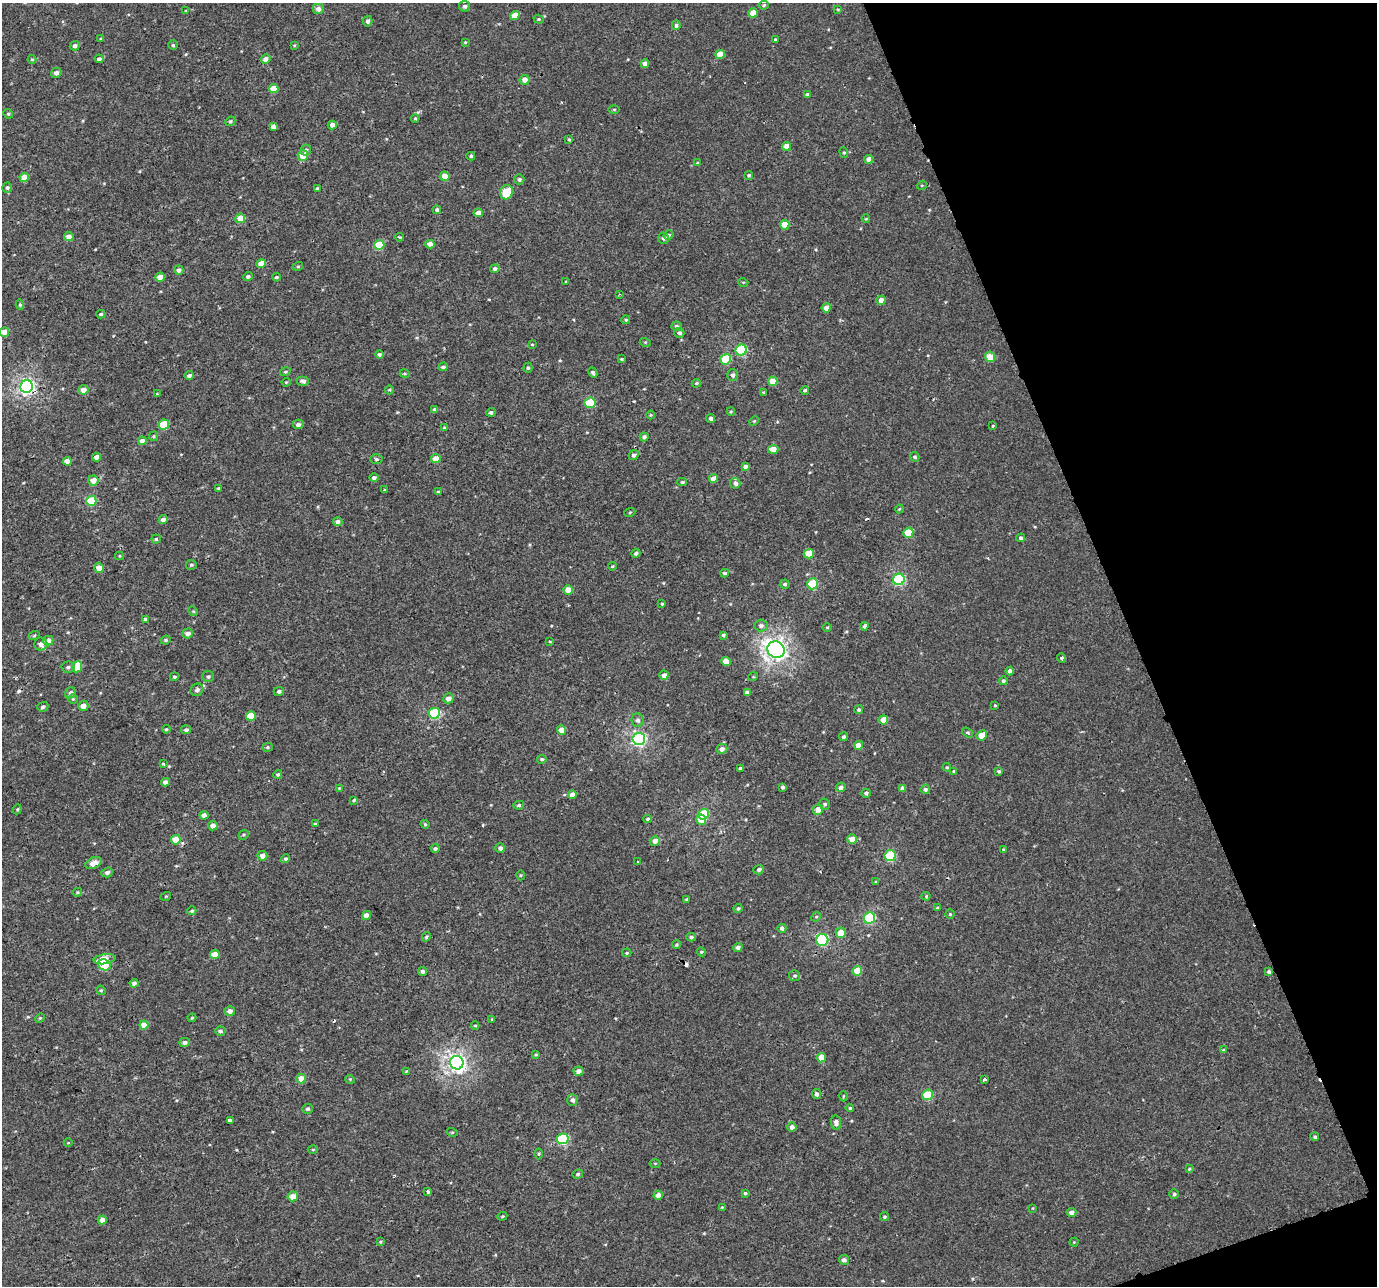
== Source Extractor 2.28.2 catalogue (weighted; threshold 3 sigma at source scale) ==
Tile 12 of 4 x 4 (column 4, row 3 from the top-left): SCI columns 4129-5503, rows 1364-2647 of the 5568 x 5368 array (HDU 1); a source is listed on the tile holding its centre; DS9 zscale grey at full resolution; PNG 1379 x 1288 px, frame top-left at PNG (2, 3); each listed source drawn as its Kron ellipse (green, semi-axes under 4 px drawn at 4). Shown black and unused: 18% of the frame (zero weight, under 2 of 3 exposures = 3% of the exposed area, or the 3 px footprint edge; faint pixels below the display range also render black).
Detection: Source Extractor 2.28.2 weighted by HDU 2 'WHT'; one run over the whole footprint, this tile lists its part. Background 5.10e-04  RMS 0.0032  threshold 0.0145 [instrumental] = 3 sigma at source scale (4.5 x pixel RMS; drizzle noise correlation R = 1.50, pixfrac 1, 0.0396/0.0396 arcsec/px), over >= 5 px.
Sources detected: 323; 4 cosmic-ray / hot-pixel residue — neither listed nor drawn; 1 inside a brighter listed object's ellipse — not listed separately; the other 318 listed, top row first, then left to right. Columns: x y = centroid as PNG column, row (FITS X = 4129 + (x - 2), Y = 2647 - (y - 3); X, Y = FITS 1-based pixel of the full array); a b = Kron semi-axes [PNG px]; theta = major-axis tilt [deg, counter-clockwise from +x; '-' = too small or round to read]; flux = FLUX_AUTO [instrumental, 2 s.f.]
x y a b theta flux
764 5 5 4 - 0.47
465 6 5 5 - 0.79
318 9 6 5 - 1.6
838 9 4 3 - 0.3
186 11 3 3 - 0.27
753 13 5 4 - 4.8
515 15 5 4 - 3.5
539 19 5 4 - 0.4
368 21 5 4 - 0.99
676 25 5 4 - 0.69
101 39 4 3 - 0.32
775 39 3 3 - 0.35
465 42 4 3 - 0.35
173 45 4 4 - 0.42
294 45 4 3 - 0.3
75 46 5 4 - 0.98
720 54 5 4 - 3.5
32 59 4 4 - 0.33
99 59 4 4 - 0.86
265 59 5 4 - 1.5
645 64 4 4 - 1.9
56 73 5 5 - 1.1
525 80 5 5 - 2.3
274 89 4 4 - 4.6
807 94 4 3 - 0.51
614 109 5 3 - 0.31
8 114 5 4 - 0.41
415 118 4 3 - 0.4
230 121 5 4 - 0.47
332 125 4 4 - 1.8
273 127 4 3 - 9.5
569 139 4 3 - 0.36
786 146 4 4 - 3.3
306 150 5 5 - 0.83
844 152 5 4 - 0.38
303 155 5 5 - 4.8
471 156 4 3 - 0.47
869 159 4 4 - 2.5
697 163 4 3 - 0.3
749 175 4 4 - 0.58
445 176 5 4 - 3.9
24 178 4 4 - 3.4
519 179 5 5 - 0.69
922 185 5 3 - 0.27
7 188 5 5 - 0.65
317 188 3 2 - 0.3
507 192 7 6 - 12
437 210 4 4 - 0.71
478 213 4 4 - 2.1
240 218 5 4 - 4.5
866 219 4 4 - 0.29
785 225 5 4 - 5.3
668 235 5 4 - 0.68
69 236 5 4 - 1.8
399 237 5 3 - 0.58
663 238 5 5 - 0.83
430 244 4 4 - 2.4
379 245 5 5 - 9.4
261 264 5 4 - 2.8
298 266 5 3 - 0.35
495 269 5 4 - 0.83
179 270 5 4 - 0.98
160 277 4 4 - 3.3
248 277 5 4 - 0.77
276 277 4 3 - 0.46
566 281 3 3 - 0.27
743 282 5 3 - 0.3
620 294 4 3 - 0.37
881 300 4 4 - 2
20 305 5 4 - 0.49
826 308 4 4 - 2.7
101 314 5 3 - 0.51
626 320 4 4 - 0.48
676 326 5 5 - 0.59
4 332 5 4 - 2.4
679 333 5 5 - 0.71
645 342 5 3 - 0.3
532 344 3 3 - 0.28
741 350 5 5 - 19
379 354 4 4 - 0.6
990 357 5 5 - 3.8
622 359 3 3 - 0.31
726 359 5 5 - 11
443 367 4 3 - 0.7
528 368 5 4 - 0.47
285 372 5 4 - 0.38
593 373 6 4 -63 0.66
405 374 5 3 - 0.33
189 375 4 4 - 0.97
733 375 6 5 - 1.1
303 381 6 5 - 1.1
773 381 4 4 - 4.7
286 382 4 4 - 0.3
696 383 5 4 - 0.36
27 386 6 6 - 76
84 390 5 4 - 2.5
389 390 4 4 - 0.33
805 390 4 4 - 0.49
763 392 3 3 - 0.28
157 394 3 3 - 0.29
590 403 5 5 - 12
435 410 4 4 - 1.1
491 412 5 4 - 0.69
731 412 4 4 - 0.31
651 415 4 4 - 0.32
711 418 4 4 - 0.91
754 421 5 4 - 0.36
298 424 5 5 - 1.1
164 425 5 5 - 11
993 426 4 3 - 0.31
444 428 4 3 - 0.38
154 436 5 4 - 0.35
644 437 4 4 - 0.85
142 441 4 4 - 1.5
773 449 5 4 - 2.9
634 455 5 4 - 0.95
97 457 4 4 - 2
915 457 5 4 - 0.57
376 459 6 5 - 0.49
436 459 5 4 - 3.2
67 461 4 4 - 2.5
745 466 4 4 - 1.1
374 478 4 4 - 0.89
713 479 4 4 - 2.6
93 480 5 5 - 3
682 482 5 4 - 0.41
735 483 5 5 - 1.2
218 488 4 4 - 0.29
385 490 4 3 - 0.36
438 492 3 3 - 0.31
91 501 5 5 - 11
899 509 4 3 - 0.31
630 512 5 3 - 0.3
163 520 4 4 - 1.3
337 522 5 4 - 1.3
908 533 5 5 - 8.9
1021 538 4 4 - 0.75
156 539 4 4 - 0.42
636 553 4 4 - 0.8
809 554 5 5 - 5.2
119 556 4 4 - 0.33
191 565 5 5 - 0.5
612 566 4 3 - 0.34
99 568 5 5 - 2.8
725 573 4 3 - 0.55
899 579 6 5 - 29
785 584 5 4 - 0.68
813 584 5 5 - 16
568 590 4 4 - 3.8
662 604 3 3 - 0.3
193 611 5 4 - 0.35
146 620 4 3 - 2
761 626 6 6 - 0.98
864 626 4 3 - 0.99
827 627 5 3 - 0.29
188 633 5 5 - 1.5
723 635 3 3 - 0.54
34 636 6 3 20 0.38
166 640 5 3 - 0.43
48 641 5 5 - 2.6
550 641 4 2 - 0.26
41 644 6 6 - 1.2
776 650 9 8 - 150
1061 658 5 4 - 0.45
726 662 5 4 - 4.2
68 667 6 5 - 0.71
77 667 5 5 - 5.6
1010 671 4 4 - 1.6
664 675 5 4 - 1.7
174 677 4 4 - 0.49
208 677 5 5 - 0.67
753 677 5 3 - 0.26
1003 681 4 4 - 0.6
197 690 7 6 - 1
279 691 5 4 - 0.7
70 693 6 5 - 1.1
747 693 4 4 - 1.8
448 698 5 5 - 1.8
73 699 5 4 - 0.33
995 705 4 4 - 0.27
83 706 5 5 - 2
43 707 6 5 - 0.66
859 710 4 4 - 0.63
434 713 5 5 - 22
251 716 5 4 - 5.6
638 720 7 6 - 0.94
883 720 5 4 - 4.8
166 729 4 3 - 0.37
186 730 5 4 - 0.75
562 730 4 4 - 3.4
968 733 6 4 -33 0.49
982 735 5 4 - 3.2
843 737 4 4 - 0.71
639 739 6 6 - 59
858 745 4 4 - 2.4
267 747 5 4 - 0.51
722 749 5 5 - 1.5
542 759 5 4 - 0.51
163 764 3 3 - 0.27
947 767 4 3 - 0.33
740 768 4 3 - 0.76
954 771 3 3 - 0.4
999 771 4 3 - 0.51
278 774 4 4 - 0.51
165 782 4 4 - 1.5
782 787 4 4 - 0.62
841 787 5 5 - 1.1
339 788 4 3 - 0.28
902 788 4 4 - 1.4
925 789 5 4 - 0.72
866 793 5 4 - 0.78
572 795 4 4 - 2.7
354 800 4 4 - 0.33
825 804 5 5 - 0.61
519 805 5 4 - 0.53
17 809 5 4 - 0.42
818 810 5 5 - 2.7
704 814 5 5 - 13
204 815 4 4 - 1.7
648 819 4 3 - 0.49
701 820 5 5 - 3
315 824 4 3 - 0.38
425 824 4 4 - 0.29
213 826 4 4 - 2
244 835 5 4 - 0.44
852 839 5 4 - 3.9
176 840 5 5 - 5.8
655 841 5 4 - 1.8
435 848 4 4 - 0.61
500 848 5 4 - 1.1
1003 849 4 3 - 0.26
262 856 5 4 - 2.2
890 856 5 5 - 23
285 859 4 4 - 0.55
638 862 3 2 - 0.34
93 863 8 5 23 2.2
759 870 5 4 - 0.87
107 872 6 5 - 0.8
520 875 5 3 - 0.31
876 882 4 4 - 0.38
77 892 5 4 - 0.36
166 896 5 3 - 0.28
926 896 4 4 - 0.32
687 899 4 3 - 0.41
738 908 5 4 - 0.52
937 908 4 4 - 0.27
192 911 4 4 - 0.49
950 914 4 4 - 0.37
367 915 5 4 - 2.3
816 917 5 4 - 0.34
869 918 5 5 - 26
782 928 4 4 - 1.2
841 933 5 5 - 4.1
426 937 5 4 - 0.46
691 937 5 4 - 0.61
822 940 6 6 - 28
676 944 4 4 - 0.39
738 948 4 4 - 1.1
701 952 4 4 - 0.41
627 953 5 4 - 0.34
215 954 5 4 - 3.4
105 959 11 5 8 4.8
104 965 6 5 - 8.8
422 971 4 4 - 0.87
857 971 5 5 - 5.8
1269 972 4 4 - 0.75
795 976 5 5 - 0.59
134 983 4 4 - 0.89
101 990 5 4 - 0.41
230 1011 5 5 - 1.5
40 1018 5 4 - 0.32
192 1018 4 3 - 0.33
492 1019 4 3 - 0.33
144 1025 4 4 - 4.1
475 1026 4 3 - 0.32
220 1031 5 4 - 0.67
185 1042 5 4 - 0.96
1223 1050 4 4 - 0.43
536 1055 3 3 - 0.36
821 1058 5 4 - 3.7
457 1063 7 6 - 120
406 1071 4 3 - 0.26
579 1071 5 4 - 1.6
301 1078 5 4 - 4
350 1079 4 4 - 0.34
984 1080 3 3 - 0.92
816 1094 5 4 - 0.82
928 1095 5 5 - 11
843 1096 5 3 - 0.29
573 1100 6 5 - 0.96
850 1108 4 4 - 0.46
308 1109 5 5 - 0.68
230 1121 4 3 - 3.4
836 1123 7 5 -82 1.5
792 1127 4 4 - 1.6
452 1132 5 3 - 0.32
1315 1137 4 4 - 0.52
563 1139 6 5 - 23
68 1143 4 3 - 0.24
313 1150 5 3 - 0.32
539 1154 5 3 - 0.38
655 1163 5 3 - 0.3
1189 1169 4 3 - 0.34
578 1174 5 4 - 0.57
428 1192 3 3 - 1.1
745 1193 3 3 - 0.44
1174 1194 5 4 - 0.56
658 1195 4 4 - 1.8
293 1196 5 5 - 3
722 1207 4 4 - 0.27
1033 1208 3 2 - 0.2
1071 1213 5 4 - 1.4
502 1216 5 4 - 0.38
884 1217 4 4 - 0.45
102 1220 4 4 - 2
380 1242 4 4 - 0.31
1074 1242 4 4 - 0.27
844 1260 5 5 - 1.2
Overlapping masked pixels (flux is a lower limit): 1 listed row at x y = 27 386